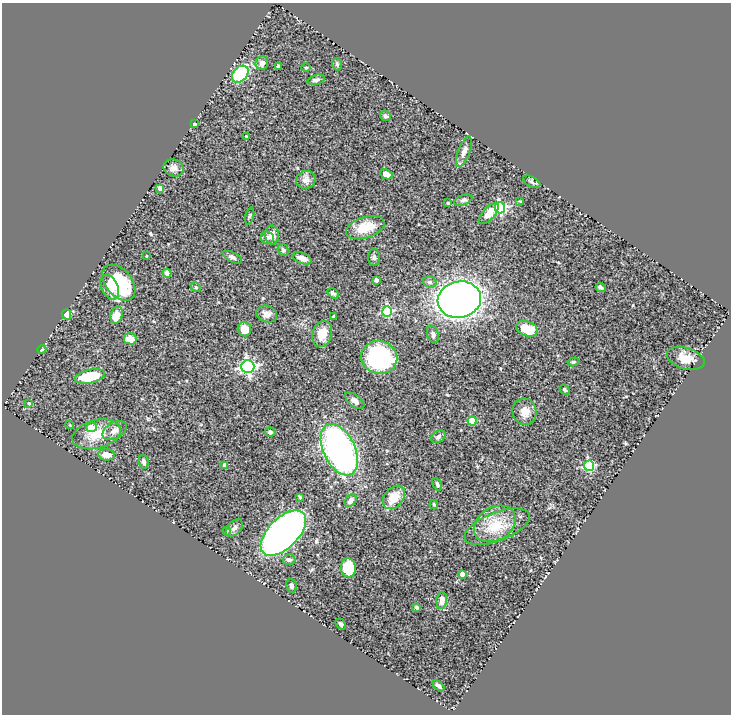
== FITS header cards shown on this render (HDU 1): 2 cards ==
NAXIS1  =                  729
NAXIS2  =                  712

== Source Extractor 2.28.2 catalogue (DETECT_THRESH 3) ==
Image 729 x 712 px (HDU 1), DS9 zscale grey, 1 PNG px = 1 image px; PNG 733 x 716 px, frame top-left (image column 1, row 712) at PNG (2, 3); each listed source drawn as its Kron ellipse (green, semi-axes under 4 px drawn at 4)
Background 0.7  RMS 0.037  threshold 0.111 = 3 sigma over >= 5 px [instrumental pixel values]
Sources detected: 88; all 88 listed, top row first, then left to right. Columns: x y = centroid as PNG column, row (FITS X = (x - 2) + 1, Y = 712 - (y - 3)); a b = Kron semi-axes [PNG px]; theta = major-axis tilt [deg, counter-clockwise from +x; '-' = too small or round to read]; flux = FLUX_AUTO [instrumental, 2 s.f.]
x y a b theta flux
262 63 7 6 - 11
337 64 6 5 - 4.7
278 66 3 3 - 2.6
306 68 4 4 - 2.6
240 74 9 7 48 140
316 80 9 5 15 6.3
385 116 5 5 - 5.2
194 124 4 3 - 4.1
246 136 3 2 - 2.1
464 152 16 6 69 14
173 168 10 8 -20 12
386 174 6 4 -26 19
306 180 10 8 21 15
532 182 9 5 -28 5.1
160 188 4 4 - 18
463 200 9 5 19 5.8
520 201 3 3 - 1.6
448 203 3 3 - 3.1
500 208 5 5 - 320
489 213 13 6 49 27
250 216 8 3 76 3.3
365 227 20 10 18 49
272 235 9 7 -81 17
267 237 6 6 - 6.9
283 250 6 5 - 4.4
146 256 3 2 - 1.4
232 257 10 4 -27 6.7
374 257 9 5 -88 5.3
302 258 10 5 -21 13
167 273 4 4 - 39
376 280 4 4 - 12
430 282 7 5 -16 6.6
119 283 20 13 -51 160
110 287 13 8 -66 26
196 287 5 4 - 2.6
601 287 5 3 - 5.6
333 293 6 4 -33 6
459 300 22 18 10 1700
387 312 5 5 - 170
66 314 5 4 - 51
267 314 10 8 -22 12
117 315 9 6 73 28
333 316 3 2 - 2.2
244 329 7 7 - 28
527 329 11 7 -20 56
322 334 13 9 74 32
433 334 9 5 -70 6.9
130 339 6 5 - 28
42 349 5 3 - 2.5
379 357 18 16 -15 280
686 358 19 10 -17 31
573 362 5 4 - 3.9
248 367 6 6 - 620
90 376 15 6 12 66
564 390 5 3 - 3
355 401 11 6 -38 11
29 403 4 3 - 2.4
525 412 13 12 - 24
472 421 4 4 - 87
70 425 4 3 - 2.3
91 427 5 5 - 31
115 430 13 8 30 14
270 432 5 4 - 6.6
97 434 25 14 15 54
438 437 8 5 34 6.1
339 450 27 16 -64 790
107 455 8 5 -8 19
144 462 7 5 -81 7.3
225 465 4 4 - 15
589 466 5 5 - 220
437 484 7 4 -62 4.1
300 497 4 3 - 2.5
394 497 13 9 49 41
351 501 7 5 48 13
434 504 4 3 - 3
495 524 22 16 31 59
497 527 34 14 21 64
234 528 10 6 47 8.6
227 531 4 4 - 2.3
283 533 28 15 45 1300
289 560 6 5 - 6.5
348 568 9 7 -84 79
462 574 4 4 - 20
291 586 7 5 -78 5.9
442 601 8 5 87 14
416 607 4 3 - 4.1
341 624 6 4 -50 4.4
439 686 7 4 -41 8.1